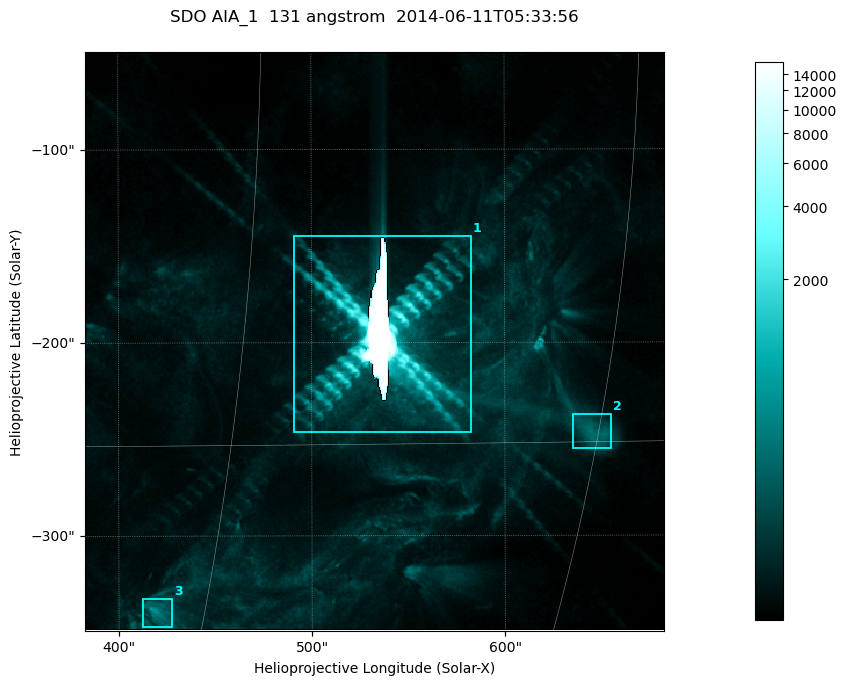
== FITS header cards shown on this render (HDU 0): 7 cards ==
TELESCOP= 'SDO     '           /
INSTRUME= 'AIA_1   '           /
WAVELNTH=                  131 /
WAVEUNIT= 'angstrom'           /
DATE-OBS= '2014-06-11T05:33:56.62' /
CTYPE1  = 'HPLN-TAN'           /
CTYPE2  = 'HPLT-TAN'           /

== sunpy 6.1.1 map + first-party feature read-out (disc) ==
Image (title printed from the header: SDO AIA_1  131 angstrom  2014-06-11T05:33:56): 499 x 499 px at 0.601 arcsec/px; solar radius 945 arcsec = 1573 px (partial field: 3.2% of the solar disc is inside the frame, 100% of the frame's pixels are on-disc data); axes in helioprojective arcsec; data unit not stated in the header (colour bar unlabelled)
Orientation: roll -0.139 deg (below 1 deg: not rotated)
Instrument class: DISC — disc imager (sunpy class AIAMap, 131 A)
Bright regions (active regions / flare kernels): reference = the on-disc median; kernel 5 px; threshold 5 sigma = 175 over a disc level ~41.2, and >= 1.15x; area >= 249 px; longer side >= 6 px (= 3.6 arcsec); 3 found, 3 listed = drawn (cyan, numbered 1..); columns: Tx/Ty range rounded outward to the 2 arcsec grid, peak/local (2 s.f.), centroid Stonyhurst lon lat
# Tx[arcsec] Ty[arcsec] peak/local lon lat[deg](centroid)
1 490..584 -248..-144 395 +35 -12
2 634..656 -256..-236 8.4 +45 -15
3 412..428 -348..-332 13 +28 -20